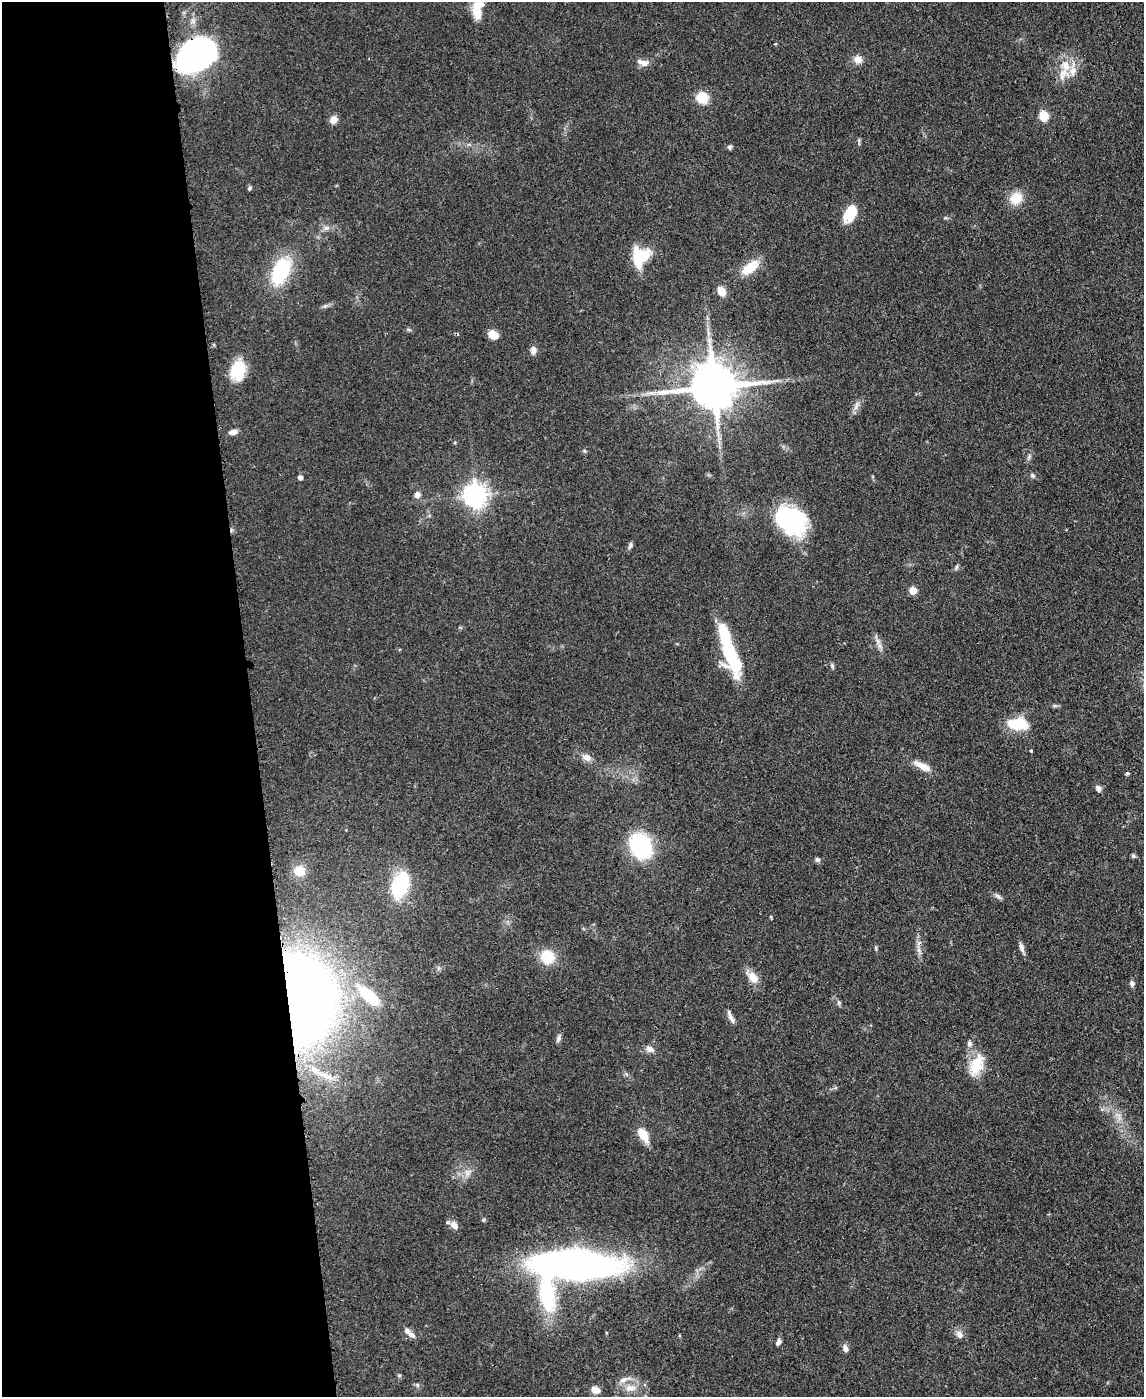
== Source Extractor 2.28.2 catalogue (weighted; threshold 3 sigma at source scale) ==
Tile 5 of 4 x 3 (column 1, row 2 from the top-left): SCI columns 71-1212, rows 1597-2991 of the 4717 x 4694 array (HDU 1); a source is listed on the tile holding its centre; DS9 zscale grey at full resolution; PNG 1146 x 1399 px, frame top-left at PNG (2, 2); no overlay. Shown black and unused: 22% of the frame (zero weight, under 3 of 4 exposures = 9% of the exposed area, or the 3 px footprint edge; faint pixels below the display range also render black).
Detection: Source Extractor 2.28.2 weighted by HDU 2 'WHT'; one run over the whole footprint, this tile lists its part. Background 0.081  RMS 0.0043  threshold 0.0196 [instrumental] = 3 sigma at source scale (4.5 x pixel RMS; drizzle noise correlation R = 1.50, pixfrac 1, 0.05/0.05 arcsec/px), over >= 5 px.
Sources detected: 83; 2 inside a brighter object's white glare — not listed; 5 inside a brighter listed object's ellipse — not listed separately; the other 76 listed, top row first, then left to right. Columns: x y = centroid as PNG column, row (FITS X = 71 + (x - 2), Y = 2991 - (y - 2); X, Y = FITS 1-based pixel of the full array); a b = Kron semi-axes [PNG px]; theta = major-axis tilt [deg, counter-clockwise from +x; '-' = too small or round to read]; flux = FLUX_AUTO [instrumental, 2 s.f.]
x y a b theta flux
477 9 23 11 83 9.9
775 44 5 3 - 0.33
195 55 34 25 15 130
858 59 9 9 - 3.4
643 62 15 7 -17 2.9
1066 65 22 12 -67 7.4
702 98 13 13 - 7.9
1044 116 10 9 - 6.3
334 120 9 8 - 2.9
730 147 6 5 - 0.96
249 188 5 4 - 0.89
1016 198 18 15 26 6.7
850 213 17 10 62 13
326 228 9 6 14 1.6
639 257 23 19 75 15
750 267 20 10 39 10
281 271 26 14 66 32
721 291 11 8 -55 4.2
708 333 10 4 -77 1.5
493 334 10 8 -33 4.9
533 350 10 7 78 2.1
238 370 23 16 74 12
713 387 14 12 2 2100
856 406 15 5 72 1.9
233 432 8 5 14 2.7
1033 475 6 6 - 0.87
300 477 4 4 - 1.7
417 495 7 7 - 2.1
475 495 8 8 - 350
790 521 37 27 -31 45
630 546 9 5 57 1.1
956 567 7 4 71 0.72
913 590 5 5 - 9.6
730 654 62 15 -73 30
832 666 6 5 - 0.76
1019 724 23 12 -4 15
1031 751 3 3 - 0.88
586 757 12 9 -27 2.8
922 766 24 8 -28 5.3
1127 774 4 3 - 1.6
1098 788 8 6 -53 1.6
641 846 18 14 -58 54
1133 856 6 5 - 0.79
817 859 7 6 - 0.93
299 871 14 12 -34 5.4
400 885 26 15 68 29
998 896 11 5 -35 1.3
771 917 5 3 - 0.4
876 948 6 4 -72 0.56
1021 948 13 6 -75 1.8
919 950 7 4 -71 1.3
547 957 15 14 - 11
753 977 14 9 -55 5.4
1132 984 7 6 - 1.3
370 996 32 12 -43 19
300 999 50 36 -82 690
839 1003 6 5 - 0.75
731 1019 14 6 -59 2.1
558 1038 12 4 78 1.2
969 1043 8 6 -82 1.3
649 1049 11 7 -30 2.3
976 1064 26 17 57 11
315 1070 29 8 -35 9.1
1119 1116 13 5 -76 2.2
643 1135 15 8 -56 7.7
467 1173 11 6 -53 2
454 1225 11 7 -44 2.9
577 1264 51 19 -2 330
547 1295 50 20 -82 33
407 1331 8 6 -42 1.8
959 1334 12 7 -68 2
778 1342 8 5 70 1.5
845 1348 9 6 -64 2
399 1375 5 4 - 0.62
630 1388 16 9 -2 4.8
595 1390 9 7 -24 3.4
Overlapping masked pixels (flux is a lower limit): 5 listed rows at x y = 195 55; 713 387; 300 999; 315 1070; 577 1264
Isophote crosses this tile's border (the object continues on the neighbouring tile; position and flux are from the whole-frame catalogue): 1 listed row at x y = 477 9